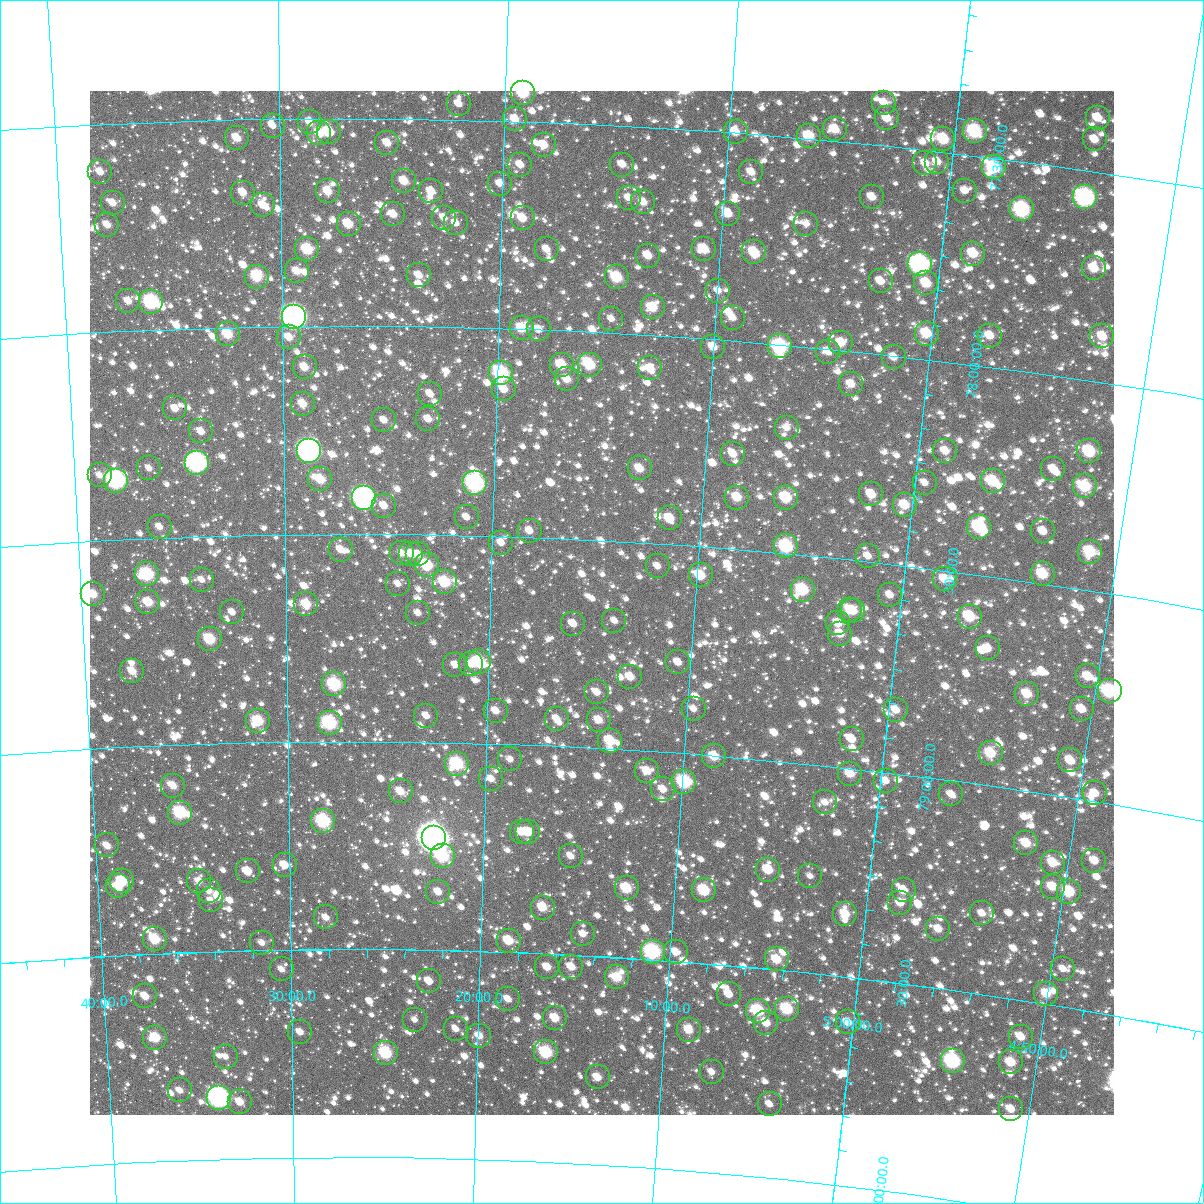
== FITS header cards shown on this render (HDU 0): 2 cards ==
NAXIS1  =                 1024
NAXIS2  =                 1024

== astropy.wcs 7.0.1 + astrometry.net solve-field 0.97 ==
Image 1024 x 1024 px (HDU 0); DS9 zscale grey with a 90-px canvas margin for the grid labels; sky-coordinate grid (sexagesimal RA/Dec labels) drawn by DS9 from the SOLVED WCS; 266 Tycho-2 reference stars matched to detected sources circled (green)
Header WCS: RA---TAN-SIP/DEC--TAN-SIP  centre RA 05:14:34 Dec +78:39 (78.64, +78.65 deg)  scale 8.66 arcsec/px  FOV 147.8' x 147.9'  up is +177 deg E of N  parity flipped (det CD > 0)
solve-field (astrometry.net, Tycho-2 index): VERIFIED the header's WCS against the Tycho-2 star catalogue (verified at 6 index scales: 20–266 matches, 0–1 conflicts across passes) and refined it, rather than solving blind
Solved WCS: RA---TAN-SIP/DEC--TAN-SIP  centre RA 05:14:34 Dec +78:39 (78.64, +78.65 deg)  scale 8.66 arcsec/px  FOV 147.8' x 147.9'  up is +177 deg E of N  parity flipped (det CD > 0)
The solver's refit moves the header's centre by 0.54 arcsec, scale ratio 1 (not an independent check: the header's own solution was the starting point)
Tycho-2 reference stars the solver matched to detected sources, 266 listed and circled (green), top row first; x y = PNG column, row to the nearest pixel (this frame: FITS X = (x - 90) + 1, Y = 1024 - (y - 91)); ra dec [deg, ICRS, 3 dp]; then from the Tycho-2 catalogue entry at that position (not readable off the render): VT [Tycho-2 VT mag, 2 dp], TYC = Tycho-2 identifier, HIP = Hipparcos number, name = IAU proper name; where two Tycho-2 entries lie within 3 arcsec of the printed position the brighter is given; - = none
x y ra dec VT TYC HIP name
523 93 79.799 +77.431 9.36 4515-1010-1 - -
884 103 75.817 +77.398 11.32 4515-786-1 - -
459 104 80.509 +77.462 11.58 4528-1982-1 - -
887 118 75.765 +77.435 11.11 4515-748-1 - -
1098 118 73.459 +77.373 11.20 4515-1534-1 - -
515 119 79.879 +77.496 10.90 4515-962-1 - -
310 122 82.161 +77.509 11.46 4528-1091-1 - -
273 126 82.574 +77.517 11.90 4528-1245-1 - -
835 129 76.325 +77.473 10.64 4515-374-1 - -
975 131 74.785 +77.442 9.09 4515-1074-1 23175 -
329 132 81.947 +77.533 11.12 4528-1911-1 - -
736 132 77.424 +77.499 10.95 4515-670-1 - -
319 133 82.056 +77.535 10.33 4528-1067-1 - -
809 136 76.608 +77.495 10.29 4515-286-1 - -
237 138 82.976 +77.545 10.88 4528-1990-1 - -
943 139 75.122 +77.469 9.93 4515-190-1 - -
1095 139 73.459 +77.425 11.21 4515-280-1 - -
387 143 81.298 +77.560 11.26 4528-1297-1 - -
544 145 79.547 +77.556 11.11 4515-874-1 - -
937 162 75.160 +77.525 11.04 4515-1034-1 - -
925 163 75.290 +77.533 11.23 4515-1754-1 - -
520 165 79.804 +77.605 12.04 4515-1148-1 - -
622 165 78.663 +77.594 11.36 4515-232-1 - -
994 167 74.523 +77.523 9.30 4515-802-1 - -
100 172 84.516 +77.615 11.33 4528-1581-1 - -
751 172 77.217 +77.593 11.18 4515-854-1 - -
404 181 81.105 +77.651 10.85 4528-1655-1 - -
500 184 80.028 +77.652 11.73 4528-1367-1 - -
328 191 81.965 +77.676 10.97 4528-1317-1 - -
431 191 80.801 +77.674 11.19 4528-2034-1 - -
965 191 74.815 +77.587 11.94 4515-26-1 - -
243 193 82.922 +77.676 11.02 4528-1991-1 - -
872 197 75.845 +77.627 11.39 4515-1548-1 - -
1085 197 73.470 +77.566 8.00 4515-1508-1 22769 -
629 198 78.574 +77.674 12.04 4515-2028-1 - -
643 202 78.405 +77.682 11.33 4515-2034-1 - -
113 203 84.391 +77.690 11.27 4528-1573-1 - -
263 205 82.699 +77.707 11.23 4528-878-1 - -
1022 209 74.157 +77.615 8.70 4515-930-1 - -
393 214 81.226 +77.730 11.05 4528-1640-1 - -
728 214 77.443 +77.696 10.92 4515-2003-1 - -
444 218 80.652 +77.737 11.47 4528-1447-1 - -
523 218 79.761 +77.733 10.74 4515-1835-1 - -
456 223 80.512 +77.750 12.24 4528-1461-1 - -
349 224 81.732 +77.754 10.34 4528-1891-1 - -
806 224 76.554 +77.705 11.91 4515-1946-1 - -
107 225 84.468 +77.743 11.30 4528-1221-1 - -
307 249 82.201 +77.815 9.81 4528-1453-1 - -
547 249 79.474 +77.806 11.70 4515-1449-1 - -
704 249 77.682 +77.785 10.77 4515-1445-1 - -
754 252 77.115 +77.785 10.24 4515-1539-1 - -
973 254 74.639 +77.735 10.33 4515-1733-1 - -
648 256 78.317 +77.810 11.16 4515-1373-1 - -
920 264 75.225 +77.776 7.78 4515-1529-1 23318 -
1094 268 73.262 +77.732 10.82 4515-1926-1 - -
297 271 82.326 +77.867 11.40 4528-711-1 - -
419 275 80.929 +77.876 11.34 4528-1037-1 - -
257 277 82.784 +77.880 10.09 4528-763-1 - -
617 277 78.660 +77.866 9.78 4515-1031-1 - -
881 281 75.650 +77.826 11.44 4515-1565-1 - -
926 283 75.128 +77.819 10.43 4515-1229-1 - -
718 291 77.492 +77.883 12.02 4515-989-1 - -
128 301 84.265 +77.928 11.47 4528-705-1 - -
151 302 84.002 +77.932 8.50 4528-701-1 26296 -
653 307 78.229 +77.934 10.51 4515-1337-1 - -
294 317 82.357 +77.978 6.54 4528-653-1 25714 -
733 318 77.300 +77.945 11.69 4515-751-1 - -
611 319 78.697 +77.966 12.41 4515-1111-1 - -
522 328 79.729 +77.998 10.28 4515-1193-1 - -
539 329 79.530 +78.000 11.52 4515-1481-1 - -
228 334 83.134 +78.015 10.14 4528-335-1 - -
927 334 75.059 +77.939 10.23 4515-1311-1 - -
990 336 74.336 +77.927 11.17 4515-885-1 - -
1102 336 73.054 +77.891 10.72 4515-869-1 - -
289 337 82.423 +78.026 11.50 4528-758-1 - -
841 343 76.030 +77.983 10.81 4515-485-1 - -
780 346 76.733 +78.005 8.57 4515-661-1 23803 -
713 347 77.500 +78.019 11.15 4515-1537-1 - -
828 352 76.169 +78.007 11.31 4515-975-1 - -
894 357 75.408 +78.005 11.44 4515-1191-1 - -
562 365 79.251 +78.082 10.11 4515-401-1 - -
590 365 78.924 +78.079 9.69 4515-413-1 - -
305 367 82.247 +78.099 10.91 4528-805-1 - -
650 368 78.214 +78.081 11.10 4515-1787-1 - -
501 373 79.951 +78.108 8.79 4515-1743-1 - -
567 379 79.181 +78.116 10.91 4515-1633-1 - -
851 384 75.869 +78.080 10.95 4515-1943-1 - -
504 389 79.912 +78.147 11.14 4515-1928-1 - -
430 394 80.775 +78.162 11.67 4528-1967-1 - -
303 404 82.269 +78.187 10.93 4528-928-1 - -
175 408 83.772 +78.191 11.76 4528-328-1 - -
428 419 80.793 +78.222 11.63 4528-1099-1 - -
384 420 81.316 +78.226 11.43 4528-1235-1 - -
787 428 76.572 +78.199 11.61 4515-1904-1 - -
201 431 83.474 +78.248 11.48 4528-742-1 - -
309 451 82.200 +78.300 6.77 4528-87-1 25653 -
945 451 74.686 +78.215 11.15 4515-713-1 - -
1089 451 73.009 +78.169 9.60 4515-1695-1 22621 -
733 454 77.174 +78.272 11.41 4515-135-1 - -
197 463 83.539 +78.323 7.75 4528-543-1 26115 -
149 468 84.107 +78.332 11.57 4528-77-1 - -
640 468 78.272 +78.322 10.80 4515-97-1 - -
1053 469 73.398 +78.224 11.52 4515-1077-1 - -
100 475 84.700 +78.343 11.74 4528-659-1 - -
320 479 82.073 +78.368 10.41 4528-455-1 - -
116 481 84.505 +78.359 7.77 4528-472-1 26486 -
993 481 74.089 +78.272 9.92 4515-153-1 - -
475 483 80.220 +78.375 8.15 4528-1577-1 24969 -
925 483 74.883 +78.297 11.81 4515-269-1 - -
1085 486 72.999 +78.254 9.87 4515-1227-1 - -
871 494 75.497 +78.338 10.86 4515-373-1 - -
364 498 81.545 +78.415 6.80 4528-2134-1 25416 -
737 498 77.089 +78.376 10.60 4515-371-1 - -
786 498 76.508 +78.366 9.66 4515-883-1 - -
905 505 75.087 +78.356 10.55 4515-755-1 - -
384 506 81.307 +78.432 11.70 4528-1766-1 - -
467 517 80.314 +78.457 11.59 4528-1359-1 - -
670 518 77.875 +78.438 10.59 4515-141-1 - -
160 527 84.010 +78.474 11.36 4528-538-1 - -
979 527 74.175 +78.385 9.12 4515-81-1 - -
530 531 79.552 +78.485 11.50 4515-515-1 - -
1043 531 73.414 +78.376 11.18 4515-129-1 - -
501 543 79.888 +78.516 11.67 4515-175-1 - -
786 546 76.453 +78.483 8.92 4515-1563-1 - -
341 550 81.829 +78.538 11.15 4528-183-1 - -
1090 552 72.822 +78.408 9.64 4515-895-1 - -
402 553 81.087 +78.546 11.78 4528-1579-1 - -
411 554 80.980 +78.547 11.38 4528-1674-1 - -
418 554 80.891 +78.548 11.43 4528-1696-1 - -
868 556 75.460 +78.487 11.70 4515-1133-1 - -
427 565 80.782 +78.574 9.70 4528-1415-1 - -
658 566 77.986 +78.554 11.84 4515-1879-1 - -
147 574 84.188 +78.587 8.98 4528-127-1 - -
1043 574 73.343 +78.478 10.03 4515-597-1 - -
701 575 77.457 +78.570 10.55 4515-1862-1 - -
945 579 74.509 +78.521 10.96 4515-1923-1 - -
202 580 83.525 +78.605 12.10 4528-118-1 - -
445 582 80.562 +78.614 9.68 4528-1743-1 - -
398 584 81.133 +78.620 12.14 4528-1590-1 - -
803 590 76.208 +78.584 9.27 4515-165-1 - -
93 594 84.855 +78.628 10.57 4528-81-1 - -
890 595 75.144 +78.574 11.51 4515-93-1 - -
148 602 84.184 +78.654 10.39 4528-41-1 - -
306 604 82.251 +78.669 10.43 4528-654-1 - -
850 610 75.608 +78.620 10.82 4515-127-1 - -
853 611 75.566 +78.622 11.30 4515-1892-1 - -
232 612 83.161 +78.685 11.68 4528-267-1 - -
418 613 80.882 +78.689 12.19 4528-984-1 - -
970 617 74.151 +78.603 9.73 4515-1866-1 - -
614 621 78.470 +78.691 12.12 4515-1765-1 - -
838 623 75.738 +78.655 11.12 4515-157-1 - -
573 624 78.973 +78.704 11.46 4515-1741-1 - -
840 634 75.697 +78.680 11.06 4515-1339-1 - -
210 639 83.447 +78.748 9.79 4528-255-1 - -
988 648 73.884 +78.672 11.29 4515-1547-1 - -
479 662 80.122 +78.804 9.50 4532-2010-1 - -
678 662 77.656 +78.782 11.77 4519-1633-1 - -
471 664 80.212 +78.810 11.36 4532-1944-1 - -
455 665 80.412 +78.812 11.71 4532-1940-1 - -
132 671 84.420 +78.818 10.97 4532-1837-1 - -
1088 676 72.613 +78.705 10.75 4515-337-1 - -
630 677 78.235 +78.825 11.17 4519-1469-1 - -
334 684 81.914 +78.862 9.08 4532-1772-1 - -
1110 691 72.324 +78.732 8.98 4515-615-1 - -
597 692 78.641 +78.866 11.60 4519-1363-1 - -
1027 694 73.323 +78.769 10.66 4519-1422-1 - -
694 709 77.423 +78.891 12.06 4519-1399-1 - -
1082 709 72.630 +78.785 10.90 4519-1427-1 - -
896 710 74.911 +78.848 11.21 4519-1357-1 - -
496 711 79.891 +78.921 11.44 4519-1034-1 - -
426 716 80.760 +78.937 11.73 4532-1946-1 - -
557 719 79.126 +78.934 11.62 4519-1236-1 - -
599 720 78.599 +78.932 11.00 4519-1243-1 - -
258 721 82.872 +78.948 9.72 4532-1540-1 - -
330 723 81.972 +78.955 8.83 4532-1517-1 - -
852 739 75.422 +78.929 11.79 4519-1388-1 - -
610 741 78.444 +78.981 10.11 4519-1067-1 - -
991 753 73.670 +78.922 10.03 4519-1030-1 - -
714 756 77.121 +79.001 10.40 4519-982-1 - -
510 759 79.694 +79.036 11.87 4519-1115-1 - -
1070 760 72.671 +78.911 10.78 4519-1419-1 - -
457 764 80.364 +79.051 9.12 4532-1982-1 25022 -
647 771 77.957 +79.048 11.55 4519-1338-1 - -
850 774 75.392 +79.013 10.61 4519-933-1 - -
491 779 79.924 +79.085 11.52 4519-1525-1 - -
886 781 74.934 +79.020 11.85 4519-1423-1 - -
684 782 77.472 +79.069 8.97 4519-744-1 - -
173 786 83.969 +79.098 11.07 4532-1005-1 - -
663 789 77.736 +79.089 11.15 4519-1190-1 - -
401 791 81.072 +79.120 10.95 4532-1701-1 - -
1095 793 72.300 +78.980 11.48 4519-1560-1 - -
951 794 74.093 +79.033 11.79 4519-1625-1 - -
825 802 75.670 +79.087 12.00 4519-1225-1 - -
180 813 83.893 +79.164 9.05 4532-1030-1 - -
323 821 82.063 +79.192 8.65 4532-1348-1 25607 -
522 832 79.514 +79.210 11.37 4519-581-1 - -
528 832 79.432 +79.210 10.88 4519-1580-1 - -
434 838 80.640 +79.231 5.14 4532-2096-1 25110 -
1026 843 73.063 +79.125 10.63 4519-1128-1 - -
107 845 84.850 +79.234 11.10 4532-1858-1 - -
443 856 80.522 +79.274 9.18 4532-1034-1 - -
571 856 78.864 +79.263 11.64 4519-808-1 - -
1094 861 72.169 +79.141 11.19 4519-703-1 - -
1053 863 72.687 +79.162 10.62 4519-1466-1 - -
285 865 82.565 +79.296 11.23 4532-1829-1 - -
768 870 76.310 +79.262 10.35 4519-1024-1 - -
248 871 83.047 +79.309 11.15 4532-1850-1 - -
810 876 75.763 +79.268 11.93 4519-1069-1 - -
122 881 84.680 +79.322 9.79 4532-1038-1 - -
199 881 83.685 +79.329 11.35 4532-1403-1 - -
118 886 84.730 +79.333 11.38 4532-1342-1 - -
1053 887 72.648 +79.218 10.71 4519-1188-1 - -
627 888 78.122 +79.334 9.86 4519-1126-1 - -
704 890 77.115 +79.325 9.63 4519-1253-1 - -
904 890 74.542 +79.276 10.91 4519-1077-1 - -
209 891 83.556 +79.353 11.78 4532-1000-1 - -
438 892 80.568 +79.360 11.42 4532-201-1 - -
1069 892 72.427 +79.224 9.92 4519-1574-1 - -
211 900 83.535 +79.377 12.02 4532-1813-1 - -
900 903 74.564 +79.308 11.39 4519-958-1 - -
543 908 79.201 +79.390 11.02 4519-896-1 - -
982 913 73.495 +79.307 11.96 4519-375-1 - -
845 914 75.260 +79.349 10.65 4519-937-1 - -
326 917 82.034 +79.423 11.53 4532-297-1 - -
938 929 74.031 +79.358 11.04 4519-312-1 - -
583 934 78.657 +79.449 11.28 4519-150-1 - -
155 939 84.289 +79.465 10.47 4532-1458-1 - -
509 941 79.627 +79.472 10.47 4519-1060-1 - -
262 943 82.882 +79.482 11.92 4532-1021-1 - -
653 952 77.728 +79.481 8.59 4519-406-1 24125 -
676 952 77.421 +79.478 11.16 4519-611-1 - -
777 959 76.091 +79.475 10.47 4519-525-1 - -
547 967 79.105 +79.533 11.34 4519-903-1 - -
571 967 78.787 +79.529 11.40 4519-232-1 - -
282 969 82.627 +79.547 11.97 4532-245-1 - -
1063 969 72.346 +79.410 11.79 4519-943-1 - -
617 977 78.176 +79.549 10.31 4519-514-1 - -
429 981 80.664 +79.575 11.35 4532-731-1 - -
729 994 76.679 +79.569 11.24 4519-690-1 - -
1046 994 72.510 +79.476 10.73 4519-481-1 - -
145 996 84.449 +79.602 10.81 4532-1647-1 - -
508 999 79.611 +79.613 11.47 4519-664-1 - -
787 1009 75.892 +79.592 9.55 4519-566-1 - -
758 1011 76.273 +79.602 9.37 4519-1634-1 - -
555 1018 78.975 +79.654 10.52 4519-1010-1 - -
415 1020 80.850 +79.668 12.27 4532-1266-1 - -
848 1022 75.067 +79.608 11.46 4519-968-1 - -
766 1023 76.149 +79.629 10.92 4519-832-1 - -
456 1029 80.295 +79.689 12.12 4532-935-1 - -
689 1030 77.173 +79.663 10.90 4519-576-1 - -
300 1032 82.390 +79.698 11.55 4532-1223-1 - -
479 1036 79.979 +79.704 11.23 4519-109-1 - -
1021 1037 72.756 +79.587 10.92 4519-912-1 - -
155 1038 84.340 +79.702 9.93 4532-769-1 - -
546 1052 79.074 +79.738 9.33 4519-1186-1 - -
386 1053 81.239 +79.750 9.24 4532-1235-1 - -
226 1057 83.402 +79.754 11.89 4532-1291-1 - -
953 1061 73.609 +79.669 8.60 4519-1386-1 - -
1011 1062 72.833 +79.651 10.36 4519-840-1 - -
712 1072 76.819 +79.759 12.02 4519-432-1 - -
598 1077 78.356 +79.791 11.15 4519-290-1 - -
180 1090 84.040 +79.831 11.45 4532-479-1 - -
219 1098 83.509 +79.853 7.31 4532-443-1 26103 -
240 1102 83.227 +79.864 10.91 4532-177-1 - -
770 1104 75.998 +79.823 11.91 4519-487-1 - -
1011 1109 72.738 +79.762 11.31 4519-178-1 - -